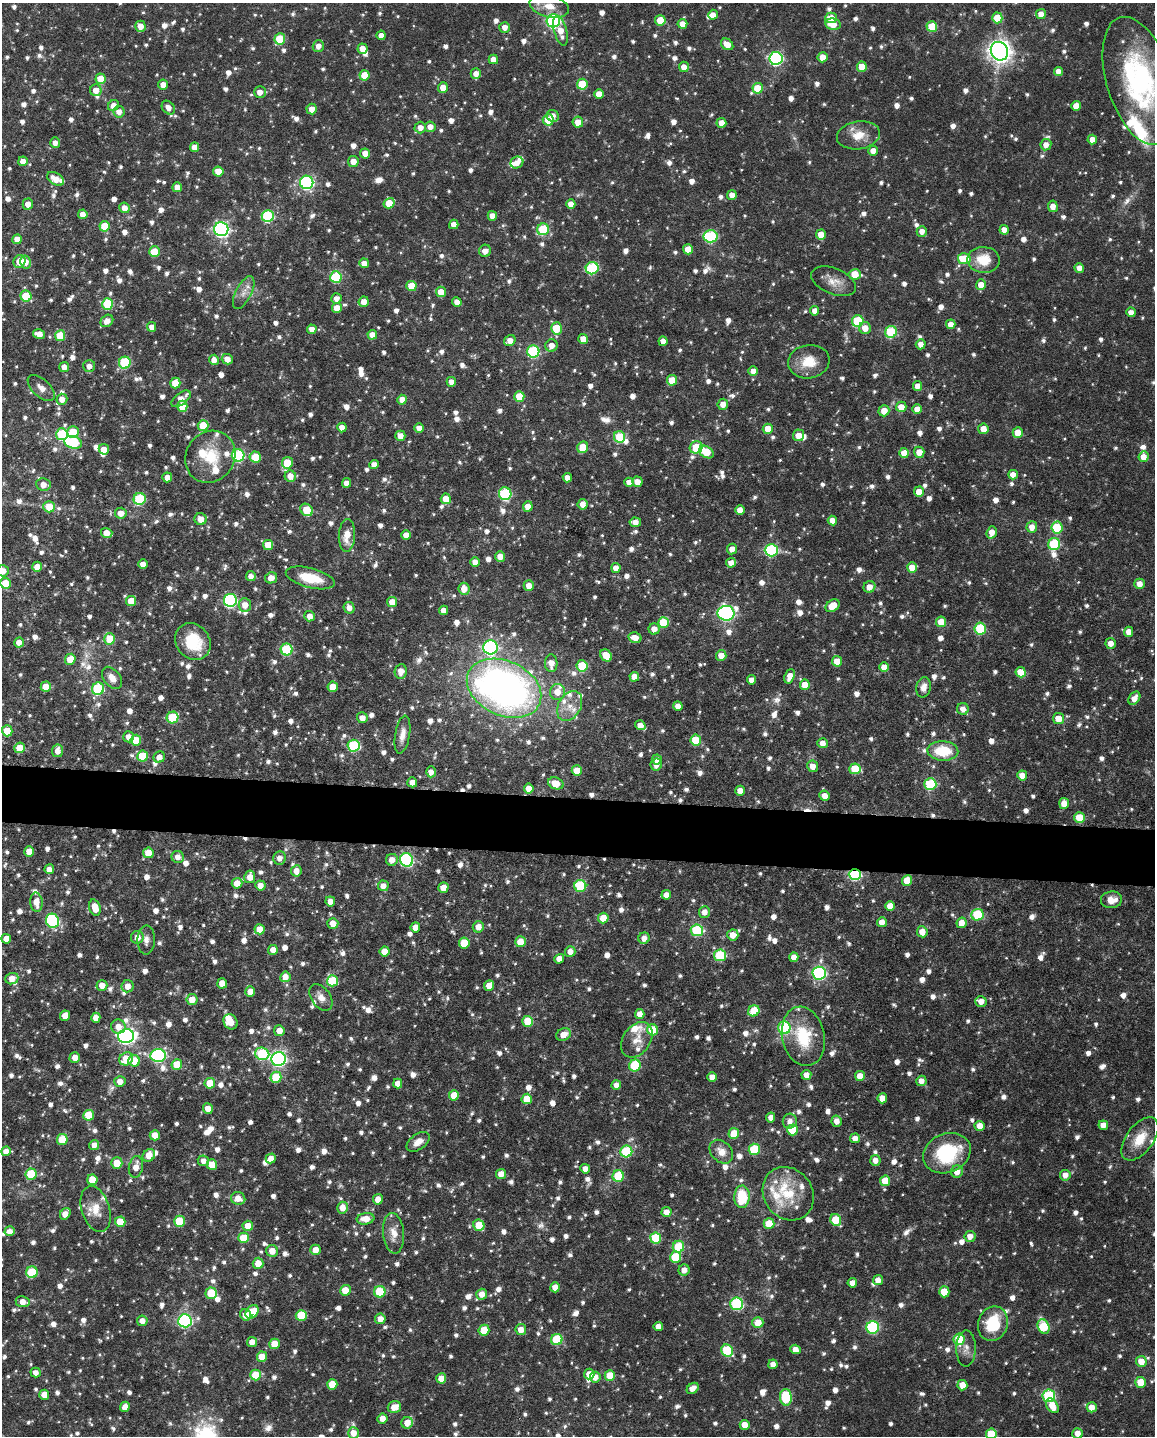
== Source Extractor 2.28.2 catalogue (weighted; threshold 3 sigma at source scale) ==
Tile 7 of 4 x 3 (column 3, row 2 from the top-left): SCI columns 2308-3460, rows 1654-3087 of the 4615 x 4632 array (HDU 1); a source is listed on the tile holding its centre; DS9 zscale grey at full resolution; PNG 1157 x 1438 px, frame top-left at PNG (2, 3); each listed source drawn as its Kron ellipse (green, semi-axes under 4 px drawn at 4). Shown black and unused: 4% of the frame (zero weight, under 6 of 12 exposures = <1% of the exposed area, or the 3 px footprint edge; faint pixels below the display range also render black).
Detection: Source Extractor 2.28.2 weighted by HDU 2 'WHT'; one run over the whole footprint, this tile lists its part. Background 0.0696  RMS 0.0044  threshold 0.0179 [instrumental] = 3 sigma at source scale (4.09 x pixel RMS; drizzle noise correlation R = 1.36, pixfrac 0.8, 0.05/0.05 arcsec/px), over >= 5 px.
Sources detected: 1567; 4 too faint to see at this stretch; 1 inside a brighter object's white glare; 2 cosmic-ray / hot-pixel residue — neither listed nor drawn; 40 inside a brighter listed object's ellipse — not listed separately; of the other 1520, all 500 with FLUX_AUTO >= 2.9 (the completeness limit of this list) listed and drawn (1020 fainter detections not listed), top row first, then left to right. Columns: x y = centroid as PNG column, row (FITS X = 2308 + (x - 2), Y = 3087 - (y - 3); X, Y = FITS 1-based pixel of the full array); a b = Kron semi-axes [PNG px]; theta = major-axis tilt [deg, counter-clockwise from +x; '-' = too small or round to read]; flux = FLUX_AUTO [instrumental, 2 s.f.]
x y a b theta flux
549 6 20 11 -14 5.9
1041 14 5 5 - 4.9
713 15 5 4 - 3.4
831 18 5 5 - 6.1
997 18 5 5 - 9.8
660 20 5 5 - 8.9
553 21 6 6 - 79
682 24 5 5 - 4.9
833 24 8 5 -11 7.6
140 26 5 5 - 4.2
505 27 5 5 - 3.2
932 27 5 5 - 15
560 31 15 6 -75 6.4
381 35 5 4 - 3.5
280 39 5 5 - 15
727 44 7 5 -38 4.8
318 46 6 5 - 3.2
363 49 5 5 - 5
999 51 9 8 - 350
823 57 5 5 - 5.7
776 58 6 6 - 76
493 59 5 4 - 3.9
684 67 5 5 - 3.6
862 67 5 5 - 8.9
1058 71 4 4 - 3.3
476 74 5 5 - 3.2
365 75 5 5 - 10
101 79 5 5 - 9.1
1139 81 66 32 -73 80
163 84 5 5 - 3.6
582 84 5 5 - 16
443 87 5 5 - 4.4
758 88 5 5 - 12
96 90 6 6 - 4.1
260 92 6 5 - 3.1
599 94 5 5 - 4.7
113 105 6 5 - 3.9
1076 106 5 5 - 5.5
168 108 8 5 -49 2.9
312 109 5 5 - 4
119 112 6 5 - 3.1
553 116 6 5 - 3
548 120 5 5 - 12
578 122 5 5 - 5.1
721 123 5 5 - 4.6
430 127 5 5 - 3.3
420 128 6 6 - 3.5
858 135 21 14 8 7.8
1092 140 5 4 - 4
55 143 5 5 - 3.3
1046 145 6 5 - 3.3
194 147 5 4 - 3.6
873 151 5 5 - 3.6
365 153 5 5 - 4.4
23 161 5 4 - 3.9
353 161 5 5 - 4.4
517 162 6 5 - 3.1
218 171 5 5 - 6.5
55 179 9 5 -31 4.9
307 182 6 6 - 71
177 187 5 5 - 3.8
732 195 5 4 - 3.6
389 203 6 5 - 8.7
28 204 5 5 - 3.5
571 204 5 4 - 3.7
1053 206 6 5 - 3.4
124 208 5 5 - 3.9
83 214 5 4 - 3.5
268 216 6 6 - 38
492 216 5 4 - 4.1
454 224 5 4 - 3.4
104 226 5 5 - 11
221 229 7 7 - 120
543 229 6 5 - 24
1004 230 5 4 - 3
922 231 5 5 - 3.1
821 235 5 5 - 6.1
711 236 7 6 - 42
17 239 5 4 - 4.5
688 249 5 5 - 5.7
485 251 6 6 - 3.3
154 252 5 5 - 9.2
964 259 6 5 - 16
984 260 16 13 -2 11
19 261 7 5 62 6.5
25 262 6 5 - 4.3
364 263 5 5 - 3.6
592 268 6 6 - 40
1079 268 5 5 - 3.5
855 274 6 5 - 9.9
336 277 6 5 - 30
834 281 23 13 -22 5.7
981 285 5 5 - 5
411 286 5 5 - 8.3
441 292 5 5 - 5.8
244 293 18 7 63 3.6
26 296 5 5 - 14
336 298 5 5 - 2.9
364 302 5 5 - 3.9
457 302 5 4 - 3.2
107 304 6 5 - 23
337 308 5 5 - 5.1
815 311 5 4 - 3.3
1131 312 5 4 - 3
107 321 7 5 43 3.3
858 321 6 5 - 23
951 324 5 4 - 3.4
152 327 5 4 - 3.2
556 328 6 5 - 14
865 328 6 6 - 4.3
312 329 5 4 - 3.5
891 332 6 5 - 24
39 334 6 4 -13 3.8
372 335 5 5 - 3.7
60 336 5 5 - 13
583 339 5 5 - 5.2
510 341 6 5 - 3.4
663 341 5 4 - 3
921 344 5 5 - 2.9
551 345 6 6 - 3.8
533 352 6 6 - 39
227 359 5 5 - 3.6
214 360 5 5 - 3.7
809 362 21 16 9 9.6
125 363 6 6 - 31
89 366 6 6 - 3
64 367 5 5 - 3.4
753 371 5 5 - 3.7
672 380 5 5 - 9
451 382 5 4 - 3.2
175 383 5 5 - 7.2
917 386 5 5 - 3.7
41 388 16 8 -42 3.2
519 396 5 5 - 10
62 399 5 5 - 3.8
181 399 11 6 38 4.7
402 400 5 5 - 4.7
723 404 5 5 - 3.4
182 406 5 5 - 8.3
901 407 5 5 - 5.5
917 409 5 5 - 4.2
884 411 5 5 - 5
203 425 5 5 - 10
342 427 5 4 - 3.4
419 428 5 4 - 3.3
768 429 5 5 - 6.3
983 429 5 5 - 5.1
73 432 6 5 - 14
1018 432 5 5 - 6
62 434 6 6 - 26
798 435 6 5 - 4
400 436 5 5 - 4
620 437 6 5 - 16
73 442 9 6 -15 31
583 447 6 5 - 9.2
696 447 6 6 - 14
104 449 5 5 - 4
706 452 8 5 -30 10
919 452 5 5 - 4.8
904 453 5 5 - 5.6
238 455 6 6 - 48
210 457 27 24 55 16
255 457 6 5 - 11
1143 457 5 5 - 4.4
287 463 6 5 - 11
374 465 4 4 - 3.8
1013 475 5 4 - 3.7
290 476 6 5 - 4.3
167 477 5 5 - 3.4
567 478 5 4 - 3
629 482 4 4 - 3.2
637 482 5 5 - 3.5
347 483 5 4 - 3.7
43 485 7 6 - 4.4
919 492 5 5 - 4.9
505 494 6 6 - 43
140 499 6 6 - 36
446 499 5 5 - 6.9
583 504 5 5 - 3.8
528 506 5 5 - 4.5
49 507 6 5 - 9
307 510 7 5 -44 11
740 510 5 5 - 4.3
121 513 6 5 - 4.1
201 519 6 6 - 4.2
832 521 5 4 - 4.3
635 522 6 4 -6 3.3
1032 527 6 5 - 4.3
1057 528 6 5 - 22
992 532 6 5 - 4
107 533 6 5 - 5.2
406 535 5 5 - 3.6
347 536 16 8 87 6.9
1054 544 6 6 - 30
268 545 5 5 - 8
732 549 5 5 - 3.5
771 550 6 6 - 60
500 556 5 5 - 4.2
475 562 5 4 - 3
731 563 5 5 - 3.3
143 564 5 4 - 3.7
37 567 5 5 - 4.8
912 567 5 5 - 5.5
616 568 5 4 - 3.1
3 571 5 5 - 4.1
251 576 5 5 - 3
271 578 6 5 - 4.6
310 578 25 10 -14 13
6 583 5 5 - 9.1
1139 584 5 5 - 3.8
529 586 5 5 - 4.5
869 587 6 5 - 4.1
464 589 6 5 - 4.4
230 600 6 6 - 68
131 601 5 5 - 7.5
392 602 5 5 - 5.1
245 605 6 6 - 4.6
833 606 8 5 35 7.9
349 608 6 5 - 3.4
444 610 4 4 - 3.2
726 613 8 7 - 100
310 616 5 5 - 3.8
941 622 5 5 - 7.4
663 623 5 5 - 12
654 629 5 5 - 3.6
980 629 6 5 - 25
1129 632 5 4 - 3.6
635 638 6 5 - 4.7
110 639 6 5 - 11
19 642 5 5 - 3.7
193 642 19 16 -53 17
1111 643 5 5 - 3.7
491 647 7 7 - 77
287 650 6 6 - 30
606 655 6 5 - 8.8
721 655 5 5 - 4.9
70 659 5 5 - 7.6
837 661 5 5 - 7
551 663 9 6 -89 4.6
582 666 5 5 - 20
884 667 5 5 - 3.9
401 671 7 6 - 4.2
1021 672 5 5 - 6.4
790 676 7 5 71 4.6
634 677 5 4 - 3.9
112 678 13 8 -52 3.8
751 680 4 4 - 3.5
805 685 5 5 - 8.5
46 687 5 5 - 8.8
333 687 5 5 - 6.6
923 687 10 7 77 3.3
504 688 39 27 -25 230
98 689 6 6 - 38
557 692 8 7 - 5
1134 698 7 5 56 3.9
570 706 16 11 59 5.7
678 706 5 4 - 3.5
963 709 6 6 - 3.5
173 717 6 5 - 21
362 718 5 5 - 3.8
1058 719 5 5 - 6.7
640 725 5 4 - 3.8
7 731 5 5 - 11
402 735 19 7 80 3.9
129 737 5 5 - 3.6
136 740 5 5 - 9.2
696 740 5 5 - 13
823 743 5 5 - 3.6
354 746 6 6 - 36
20 748 5 5 - 8.5
58 751 6 5 - 3.6
943 751 15 9 -3 17
143 756 5 5 - 15
159 757 6 5 - 3.2
657 759 5 5 - 3.7
656 764 6 5 - 3.1
813 766 6 5 - 3.8
855 769 6 5 - 13
577 771 5 5 - 7.6
431 772 5 5 - 3
1022 775 5 5 - 4.2
412 782 5 5 - 3.9
556 783 8 5 -20 6.4
930 784 6 6 - 30
529 788 5 5 - 4.6
740 791 5 5 - 4.1
825 796 5 5 - 4
1064 803 5 5 - 4.5
1079 817 5 5 - 11
29 851 5 5 - 6.1
148 853 5 5 - 6.1
178 857 6 6 - 3
280 858 6 6 - 3
392 860 6 5 - 3.8
407 860 7 6 - 55
49 869 5 5 - 3.7
296 871 6 5 - 3.9
855 874 6 5 - 50
250 877 6 5 - 4.7
907 881 5 5 - 11
237 883 5 5 - 5.3
260 885 5 5 - 3.6
383 886 5 5 - 3.9
580 886 6 6 - 29
443 888 5 5 - 5.4
666 895 5 4 - 3.1
1111 900 10 8 4 5.1
330 901 5 5 - 3.4
36 902 9 6 -85 5.4
890 906 5 5 - 5.3
95 907 8 5 -73 7.9
704 912 6 5 - 3.4
977 915 6 5 - 24
603 918 5 5 - 6.6
53 921 7 6 - 46
882 922 5 5 - 4.1
333 923 5 5 - 4.6
962 923 5 5 - 4.3
415 927 5 4 - 3.4
478 927 6 5 - 4.2
260 929 5 5 - 6.2
697 930 6 6 - 31
922 932 5 5 - 4.4
733 935 5 5 - 4.5
137 937 6 6 - 4
644 938 6 5 - 3.3
6 939 5 4 - 3.7
146 940 14 8 89 3
520 942 5 5 - 7
464 943 5 5 - 11
273 950 5 5 - 3.7
385 951 5 5 - 5.9
570 951 5 5 - 3.4
720 955 6 6 - 26
794 957 5 4 - 3.8
559 959 5 4 - 3.7
819 973 6 6 - 73
285 977 5 5 - 4.7
12 979 7 5 22 5.3
332 981 5 5 - 19
222 983 5 5 - 4.8
102 985 5 5 - 4.2
489 985 5 5 - 4.9
128 986 6 6 - 3.9
250 991 5 5 - 4.1
321 997 15 9 -54 3.8
192 1000 5 5 - 5.9
981 1001 5 5 - 4
754 1011 6 5 - 14
640 1014 5 5 - 3.5
65 1016 5 5 - 4.8
96 1018 5 4 - 3.8
528 1021 5 5 - 13
230 1022 8 6 -57 6.3
118 1027 7 7 - 4.1
784 1028 6 6 - 30
653 1030 5 5 - 12
279 1031 5 5 - 4.2
563 1035 8 6 26 4.2
126 1036 8 7 - 140
803 1036 30 21 -78 19
637 1040 19 13 55 5.8
262 1054 7 6 - 29
158 1055 7 6 - 63
75 1058 5 5 - 3.9
126 1059 7 6 - 9.4
279 1059 7 7 - 120
134 1061 6 5 - 8.6
177 1065 5 5 - 12
635 1065 6 5 - 27
806 1075 5 5 - 4.2
860 1076 5 5 - 4.9
276 1077 5 5 - 14
712 1077 5 5 - 3.4
120 1081 5 5 - 3.4
921 1081 5 5 - 3.6
210 1083 5 5 - 8.1
398 1083 5 4 - 3.6
616 1085 5 5 - 3.3
454 1095 5 5 - 8.5
882 1098 5 5 - 4.6
527 1099 5 5 - 9
208 1109 5 5 - 3.7
89 1115 5 5 - 12
771 1117 5 4 - 3.3
790 1121 7 7 - 3.1
837 1121 5 5 - 3.2
1103 1125 5 5 - 3.8
980 1126 5 5 - 4.8
792 1130 5 5 - 12
734 1133 5 5 - 9
155 1135 5 5 - 5.5
855 1138 5 5 - 3.5
1140 1139 25 13 53 9.7
62 1140 5 5 - 16
418 1142 13 7 36 4
94 1145 5 5 - 3.5
754 1149 6 5 - 23
6 1151 5 4 - 3.7
626 1151 6 6 - 29
721 1152 13 10 -45 4.9
947 1153 24 19 22 31
149 1155 7 5 49 6.2
271 1158 5 4 - 3.9
875 1160 5 5 - 3.2
203 1161 5 5 - 3
117 1163 5 5 - 7.3
212 1165 5 5 - 7.1
136 1167 11 7 79 4.5
585 1169 5 4 - 3
957 1172 6 6 - 4.3
31 1174 5 5 - 21
501 1174 5 5 - 4.2
1065 1175 5 5 - 3.5
618 1176 6 5 - 24
92 1180 5 5 - 8.9
885 1181 5 5 - 8.1
788 1194 28 24 -54 18
742 1197 11 7 88 18
238 1198 7 6 - 4.4
378 1199 5 5 - 4.2
342 1208 6 5 - 4.5
96 1209 23 14 -72 8.1
666 1212 5 5 - 4.4
65 1214 6 5 - 4.1
365 1219 9 5 8 6
836 1220 6 5 - 13
179 1221 5 5 - 14
120 1222 5 5 - 10
769 1224 5 5 - 11
479 1225 6 5 - 9.4
248 1226 5 5 - 5.5
10 1231 5 5 - 3.1
393 1233 20 10 -85 5.1
970 1236 5 5 - 3.4
244 1238 5 5 - 11
656 1238 5 5 - 22
678 1247 6 5 - 18
316 1250 5 5 - 4.8
272 1251 6 6 - 4.6
675 1257 6 5 - 16
258 1263 5 5 - 6.1
684 1270 5 5 - 3.3
32 1272 5 5 - 20
878 1280 5 5 - 3.7
852 1283 5 4 - 3.4
555 1287 5 5 - 4
345 1290 5 5 - 6.9
380 1292 5 5 - 21
944 1292 5 5 - 9.7
211 1293 6 5 - 16
482 1294 5 5 - 4
23 1302 7 5 -7 3.9
737 1304 6 6 - 45
252 1312 7 5 50 12
246 1315 6 5 - 4.1
301 1315 5 5 - 16
380 1319 5 5 - 3.9
142 1321 5 5 - 3.5
185 1321 7 6 - 80
758 1323 5 5 - 7
993 1324 17 14 70 19
658 1326 5 4 - 3.6
873 1327 6 6 - 50
1043 1327 7 5 -67 21
484 1330 5 5 - 9.9
521 1330 5 5 - 4
557 1339 6 5 - 20
959 1339 6 5 - 18
252 1342 5 5 - 3.7
275 1344 5 5 - 9
966 1348 18 10 88 3.7
795 1349 5 4 - 3.5
727 1351 6 5 - 18
262 1357 5 5 - 7.6
1141 1361 5 5 - 5.8
773 1364 5 4 - 3.3
36 1372 5 5 - 2.9
589 1374 5 5 - 4.5
256 1375 5 5 - 11
610 1375 5 5 - 8.6
595 1377 5 5 - 3.7
441 1378 5 5 - 5.7
1141 1382 5 5 - 8.4
332 1384 5 5 - 8.3
962 1385 5 5 - 5.6
693 1388 7 5 36 3.3
44 1395 5 5 - 4.2
1049 1396 6 6 - 36
786 1397 8 6 -83 23
1052 1406 8 5 -58 6.3
125 1407 5 4 - 3.7
394 1407 7 6 - 5
1092 1407 5 5 - 5
382 1418 5 5 - 3.7
407 1423 6 5 - 4.6
745 1425 5 5 - 5
353 1433 5 5 - 4.6
1077 1433 5 5 - 4
991 1434 5 5 - 13
Overlapping masked pixels (flux is a lower limit): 1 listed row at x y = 855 874
Isophote crosses this tile's border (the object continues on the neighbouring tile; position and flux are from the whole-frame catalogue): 4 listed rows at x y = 549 6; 1139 81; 3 571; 991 1434